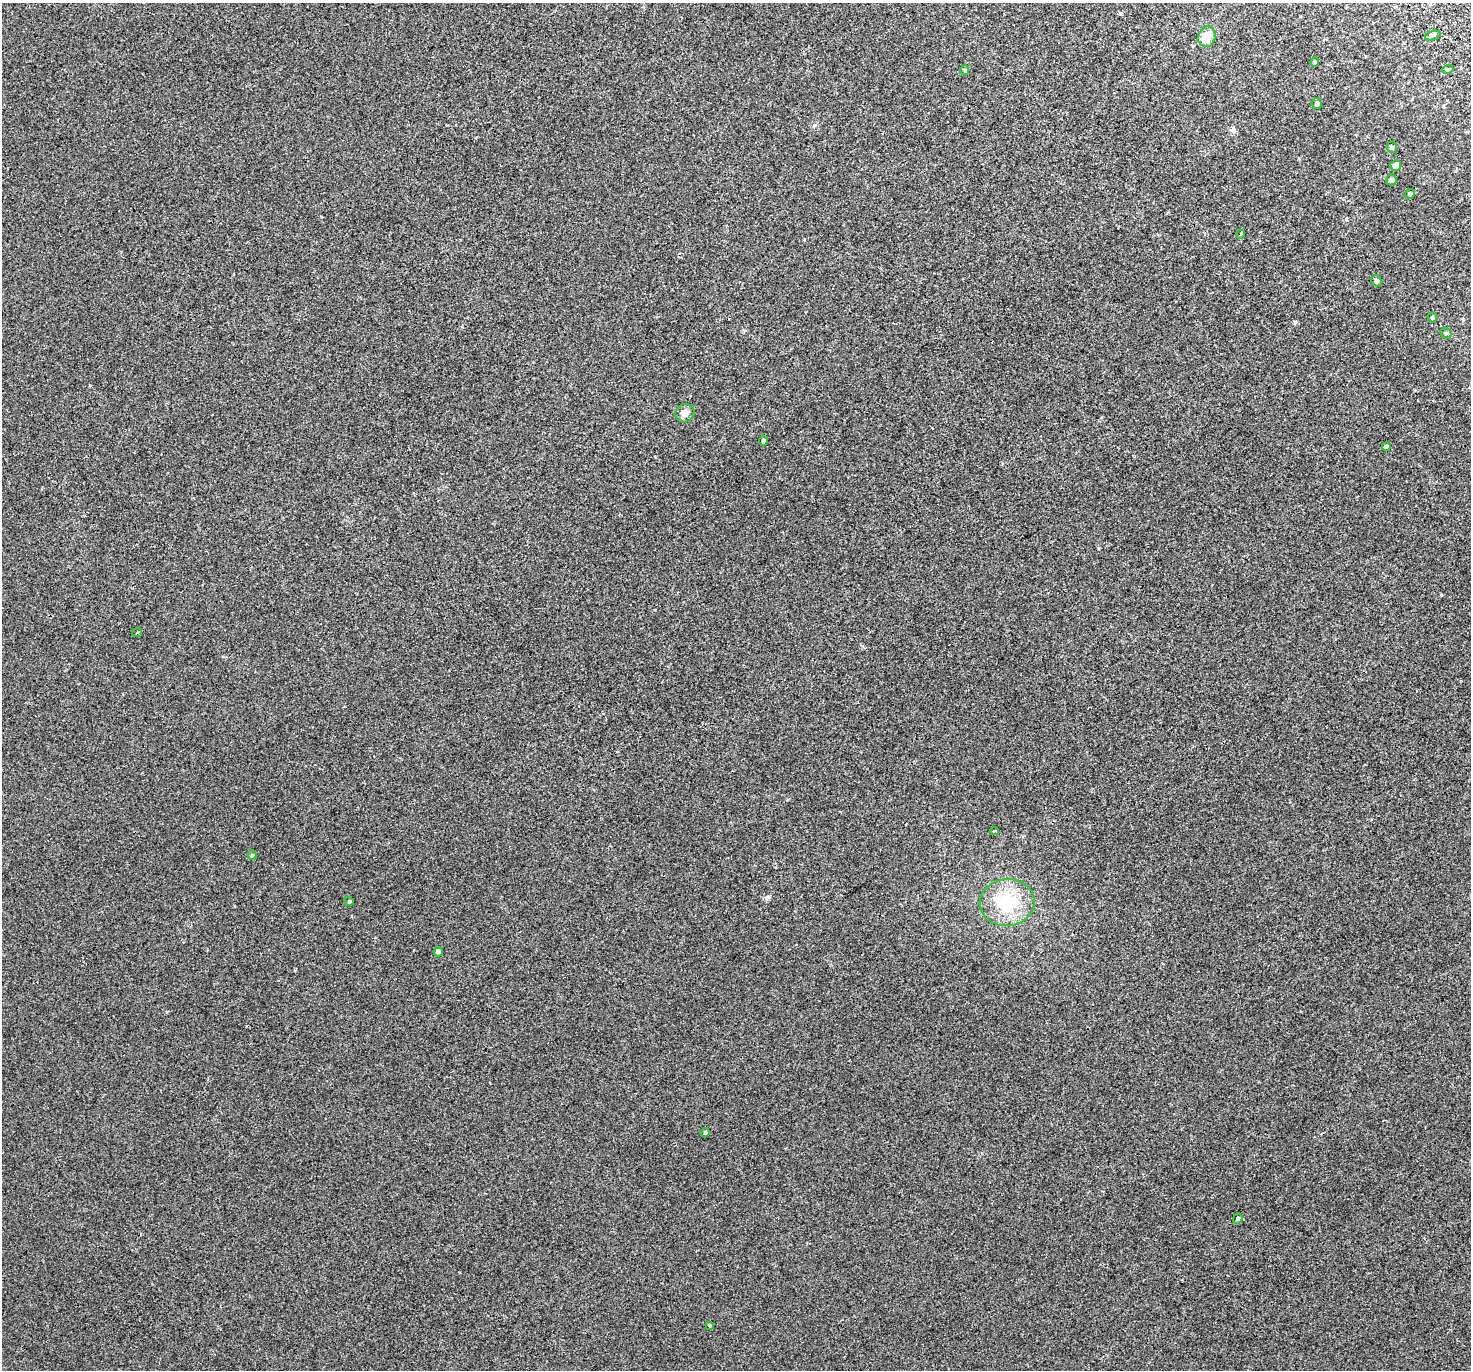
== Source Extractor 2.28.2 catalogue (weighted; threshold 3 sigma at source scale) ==
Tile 10 of 4 x 4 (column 2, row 3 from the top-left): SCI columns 1519-2987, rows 1607-2974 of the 5984 x 5889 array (HDU 1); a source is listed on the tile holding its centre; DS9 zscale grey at full resolution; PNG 1473 x 1372 px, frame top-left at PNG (2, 3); each listed source drawn as its Kron ellipse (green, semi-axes under 4 px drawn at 4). Shown black and unused: <1% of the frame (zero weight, under 2 of 3 exposures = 3% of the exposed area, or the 3 px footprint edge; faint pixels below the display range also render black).
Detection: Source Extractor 2.28.2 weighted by HDU 2 'WHT'; one run over the whole footprint, this tile lists its part. Background 4.24e-04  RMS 0.0056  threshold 0.0251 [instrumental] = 3 sigma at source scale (4.5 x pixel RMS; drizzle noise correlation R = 1.50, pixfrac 1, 0.0396/0.0396 arcsec/px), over >= 5 px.
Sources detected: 26; all 26 listed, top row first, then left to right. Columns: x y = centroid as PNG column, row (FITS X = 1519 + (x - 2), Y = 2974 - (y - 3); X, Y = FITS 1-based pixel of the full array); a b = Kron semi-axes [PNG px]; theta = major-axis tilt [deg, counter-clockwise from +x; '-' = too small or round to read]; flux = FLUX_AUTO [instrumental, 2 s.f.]
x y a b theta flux
1433 35 8 3 19 0.87
1207 37 10 8 72 7.4
1315 62 4 4 - 0.5
1448 69 5 3 - 0.59
965 70 5 4 - 0.6
1317 104 5 5 - 1.2
1392 147 6 5 - 0.79
1396 165 5 5 - 2.9
1391 180 5 5 - 1.6
1410 194 5 4 - 0.68
1241 234 4 3 - 0.44
1376 281 6 5 - 1.5
1432 318 5 4 - 0.76
1446 333 6 5 - 0.76
685 413 10 9 - 3.5
763 441 5 4 - 0.9
1386 447 4 3 - 19
137 633 5 3 - 0.67
994 831 4 3 - 0.83
252 855 5 4 - 0.74
349 901 5 4 - 0.54
1007 903 27 23 5 27
438 952 4 4 - 1.9
705 1132 4 4 - 0.84
1238 1218 5 4 - 0.85
709 1325 4 3 - 0.88
Unlisted compact peaks at least as high as the median listed source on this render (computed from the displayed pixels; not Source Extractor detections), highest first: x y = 769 897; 1295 322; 1441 595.